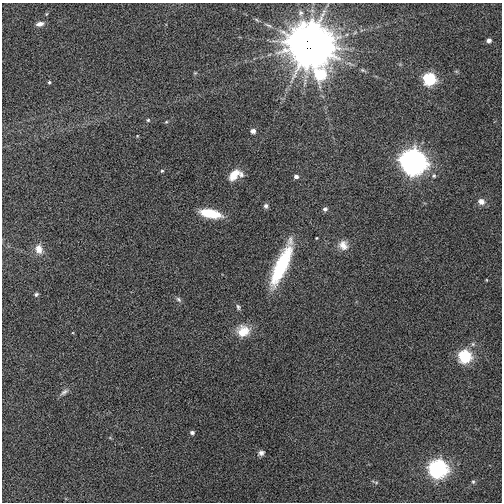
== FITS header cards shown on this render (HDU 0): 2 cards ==
NAXIS1  =                  500
NAXIS2  =                  500

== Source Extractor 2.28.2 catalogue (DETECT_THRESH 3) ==
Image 500 x 500 px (HDU 0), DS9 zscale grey, 1 PNG px = 1 image px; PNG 504 x 504 px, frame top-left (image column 1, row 500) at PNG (2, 3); no overlay
Background 0.00383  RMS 0.0099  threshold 0.0296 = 3 sigma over >= 5 px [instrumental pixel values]
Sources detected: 39; all 39 listed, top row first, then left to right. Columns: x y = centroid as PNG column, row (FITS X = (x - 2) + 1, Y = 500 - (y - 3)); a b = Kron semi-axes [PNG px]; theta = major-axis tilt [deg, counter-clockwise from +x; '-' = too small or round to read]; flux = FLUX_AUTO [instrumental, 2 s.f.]
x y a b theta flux
46 14 5 3 - 0.66
40 24 8 5 9 3.5
489 40 4 4 - 3.1
309 45 15 12 -65 5900
363 70 6 5 - 1.1
456 71 6 4 -18 0.82
195 73 5 4 - 0.71
429 79 6 6 - 79
49 82 4 4 - 0.87
148 120 5 5 - 0.83
166 122 5 3 - 0.66
253 131 5 4 - 3.5
137 136 4 3 - 0.51
413 162 9 9 - 790
162 171 4 4 - 0.79
241 174 9 7 -87 2.8
234 175 15 9 49 9.6
434 176 6 5 - 1.2
296 177 5 4 - 2.4
481 202 9 8 - 3.9
266 206 7 6 - 1.8
325 209 5 5 - 2.1
210 213 21 8 -12 21
316 238 3 2 - 0.52
343 245 12 11 - 6.3
39 249 14 10 -81 6.1
282 265 46 11 67 53
486 280 4 3 - 0.51
36 294 6 4 33 1.2
179 299 8 5 -41 1.6
238 307 8 5 -70 1.5
243 331 16 14 12 12
465 356 7 6 - 76
64 392 12 6 37 2.5
192 432 5 4 - 1.9
261 453 8 6 20 2.3
438 469 8 8 - 240
375 482 10 2 -17 0.78
473 482 5 5 - 0.96